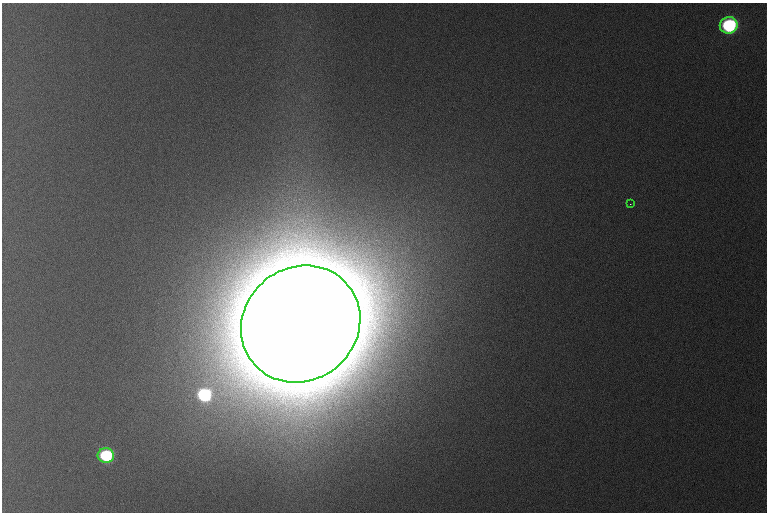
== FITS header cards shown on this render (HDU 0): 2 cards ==
NAXIS1  =                  765 /
NAXIS2  =                  510 /

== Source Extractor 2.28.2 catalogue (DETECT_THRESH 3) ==
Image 765 x 510 px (HDU 0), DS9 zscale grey, 1 PNG px = 1 image px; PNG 769 x 514 px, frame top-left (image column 1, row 510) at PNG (2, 3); each listed source drawn as its Kron ellipse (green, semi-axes under 4 px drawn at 4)
Background 1110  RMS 11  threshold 34.3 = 3 sigma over >= 5 px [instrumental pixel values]
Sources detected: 4; all 4 listed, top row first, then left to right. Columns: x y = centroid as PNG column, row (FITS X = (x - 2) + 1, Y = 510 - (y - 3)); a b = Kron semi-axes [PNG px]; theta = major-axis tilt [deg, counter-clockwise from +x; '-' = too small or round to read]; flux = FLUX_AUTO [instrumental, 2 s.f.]
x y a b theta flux
729 25 9 8 - 1.4e+05
630 204 3 2 - 8.4e+02
301 324 61 56 38 1.5e+08
106 455 8 7 - 1.0e+05